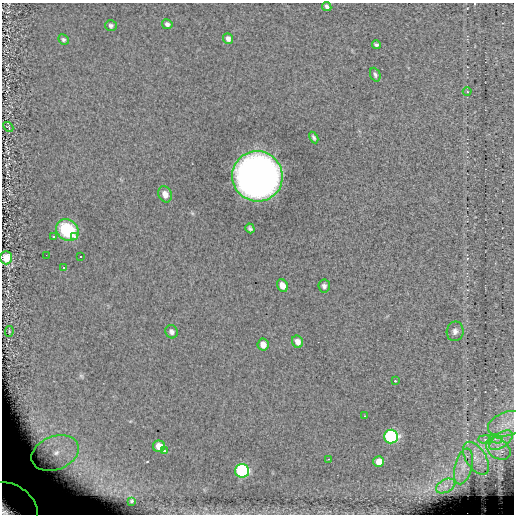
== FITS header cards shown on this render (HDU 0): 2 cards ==
NAXIS1  =                  512 / length of data axis 1
NAXIS2  =                  512 / length of data axis 2

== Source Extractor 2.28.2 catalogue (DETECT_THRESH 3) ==
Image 512 x 512 px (HDU 0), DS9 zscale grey, 1 PNG px = 1 image px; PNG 516 x 516 px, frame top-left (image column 1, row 512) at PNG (2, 3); each listed source drawn as its Kron ellipse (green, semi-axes under 4 px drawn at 4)
Background 0.0324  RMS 7.1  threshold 21.3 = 3 sigma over >= 5 px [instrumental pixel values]
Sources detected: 47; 1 with non-positive FLUX_AUTO (blend fragments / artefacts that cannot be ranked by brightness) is neither listed nor drawn; the other 46 listed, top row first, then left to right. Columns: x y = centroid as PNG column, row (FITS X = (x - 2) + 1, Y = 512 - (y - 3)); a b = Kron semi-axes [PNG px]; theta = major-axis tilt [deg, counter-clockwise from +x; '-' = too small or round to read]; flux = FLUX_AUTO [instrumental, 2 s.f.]
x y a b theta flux
327 7 5 4 - 1300
167 24 5 5 - 1300
111 26 6 5 - 1100
63 39 5 5 - 880
228 39 5 4 - 1800
376 45 4 3 - 860
375 75 7 5 -68 1000
467 92 4 3 - 360
8 127 6 2 -46 370
314 137 6 3 -62 970
257 176 25 25 - 380000
165 194 8 6 -67 3100
250 228 5 4 - 950
67 230 12 10 -41 28000
53 236 3 3 - 13000
74 236 3 3 - 14000
46 255 2 2 - 13000
81 256 3 3 - 13000
6 258 6 6 - 6800
64 267 3 3 - 13000
282 285 6 5 - 3400
324 286 6 6 - 1500
455 331 10 8 79 2200
9 332 5 4 - 570
171 332 7 6 - 1500
297 342 6 5 - 2500
263 345 6 5 - 3000
395 381 3 3 - 570
364 416 3 2 - 470
508 424 20 12 17 7000
391 437 7 7 - 88000
485 439 6 4 -1 1100
496 439 7 4 -16 1400
501 440 13 7 37 4300
159 446 6 6 - 5000
498 449 13 9 -37 5200
164 450 3 3 - 450
55 453 24 16 21 12000
476 458 18 10 -58 6200
328 459 3 2 - 360
379 462 5 5 - 5300
463 466 18 8 75 5600
242 471 7 7 - 89000
446 486 10 6 27 2800
132 501 3 2 - 370
11 506 29 20 -34 78000
At the frame edge (FLAGS 8, measured only in part): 1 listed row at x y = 11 506
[1 non-positive-flux detection neither listed nor drawn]